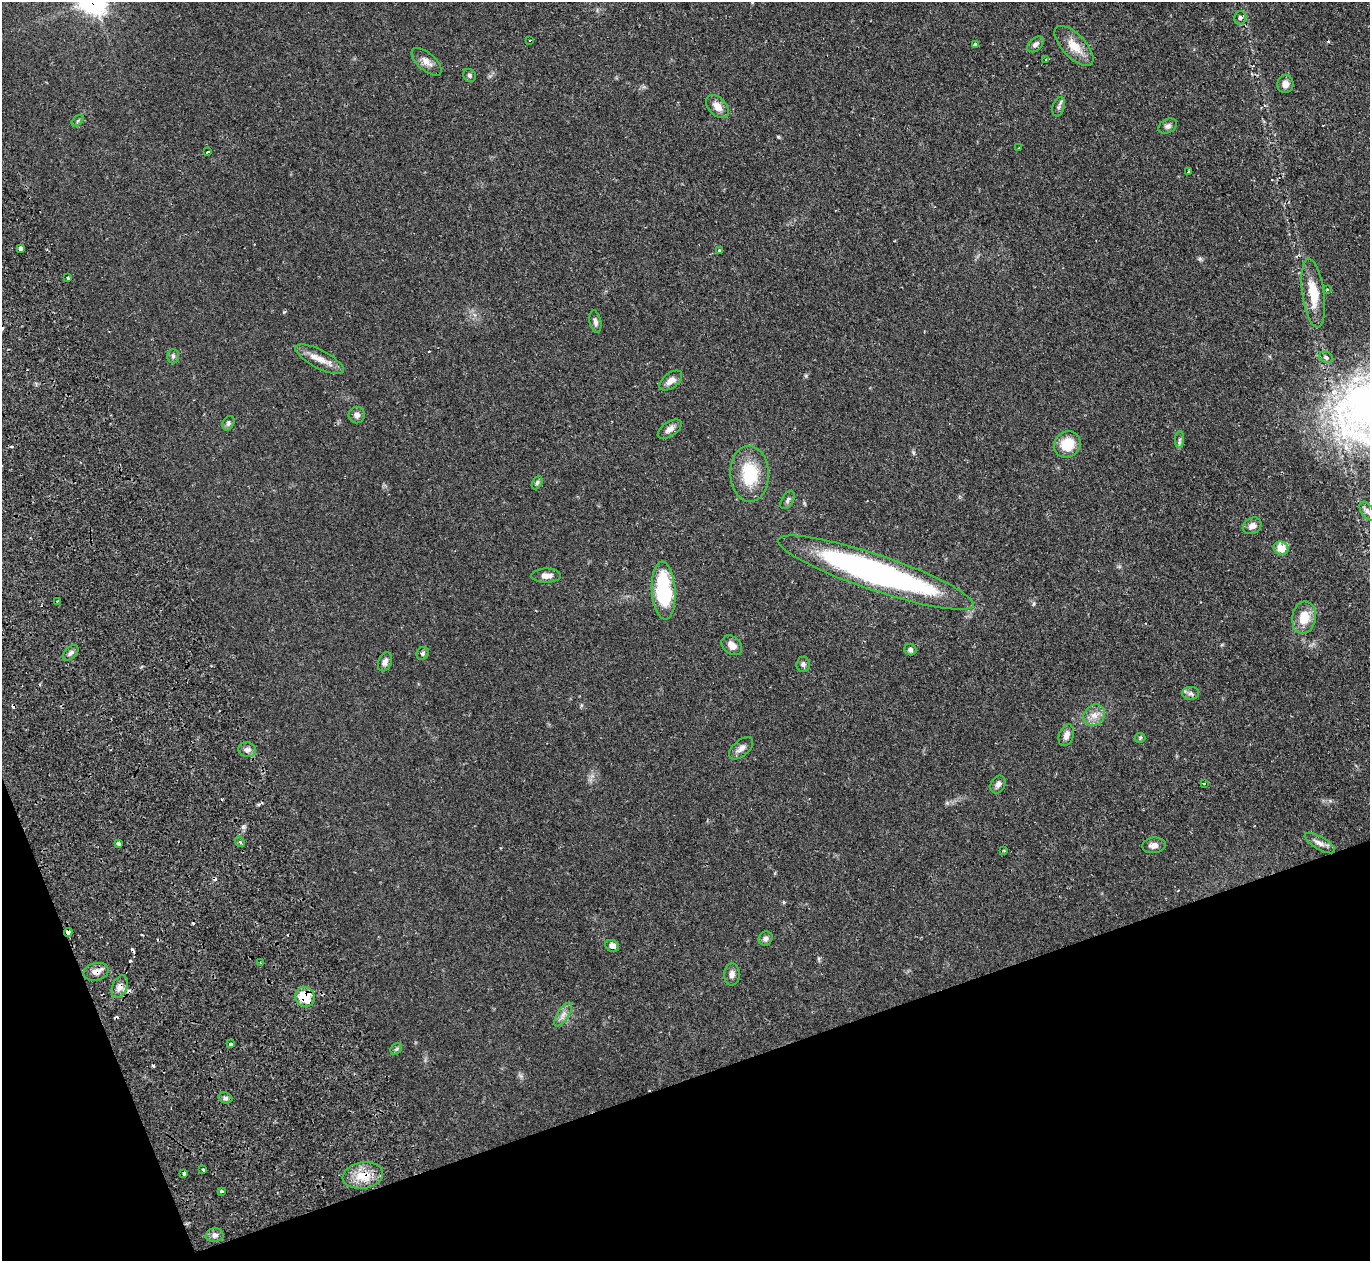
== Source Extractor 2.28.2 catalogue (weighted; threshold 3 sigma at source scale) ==
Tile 14 of 4 x 4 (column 2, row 4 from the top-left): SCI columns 1700-3067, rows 476-1734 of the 6128 x 6110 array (HDU 1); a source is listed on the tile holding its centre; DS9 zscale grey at full resolution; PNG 1372 x 1263 px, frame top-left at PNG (2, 2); each listed source drawn as its Kron ellipse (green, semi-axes under 4 px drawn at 4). Shown black and unused: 17% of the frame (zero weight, under 2 of 3 exposures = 11% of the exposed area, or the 3 px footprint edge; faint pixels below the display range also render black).
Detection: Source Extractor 2.28.2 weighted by HDU 2 'WHT'; one run over the whole footprint, this tile lists its part. Background 0.0542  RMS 0.0047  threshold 0.0211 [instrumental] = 3 sigma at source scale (4.5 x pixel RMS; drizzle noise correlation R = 1.50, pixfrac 1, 0.05/0.05 arcsec/px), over >= 5 px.
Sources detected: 90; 12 cosmic-ray / hot-pixel residue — neither listed nor drawn; the other 78 listed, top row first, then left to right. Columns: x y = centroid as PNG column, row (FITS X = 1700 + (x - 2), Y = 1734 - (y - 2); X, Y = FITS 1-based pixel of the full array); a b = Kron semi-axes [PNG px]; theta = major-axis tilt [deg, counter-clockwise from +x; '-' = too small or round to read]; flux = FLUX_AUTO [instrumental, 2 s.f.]
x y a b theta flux
1240 18 7 6 - 1.2
530 40 3 2 - 0.64
1035 44 9 6 43 1.6
975 45 4 3 - 2.1
1074 46 25 11 -46 7.6
1046 59 3 3 - 2.3
426 62 18 9 -41 3.3
470 75 7 6 - 1
1285 84 9 8 - 2.9
717 106 14 8 -47 4
1059 107 10 6 75 1.2
78 121 7 4 44 0.74
1168 126 10 7 28 1.5
1019 148 3 3 - 1.4
208 152 3 3 - 1.9
1188 172 3 2 - 0.72
20 248 4 3 - 1.4
719 251 3 3 - 0.89
68 278 3 3 - 0.98
1327 290 3 2 - 0.77
1313 293 35 11 -82 12
595 322 11 5 -79 1.6
173 356 7 6 - 0.98
1326 357 7 5 -27 1
320 359 27 9 -27 5.6
671 381 13 7 37 2.8
357 415 8 8 - 2
228 423 7 5 60 1.1
670 429 13 7 34 2.5
1180 439 8 4 89 1.1
1067 444 14 12 47 11
750 474 28 19 -88 19
537 482 7 4 64 0.84
788 500 10 5 59 1.1
1367 511 10 6 -56 1.5
1252 526 10 8 30 2.8
1281 548 7 6 - 7.4
876 573 103 18 -19 150
546 576 15 7 2 3.1
664 591 29 12 -86 36
58 601 3 3 - 1.2
1304 618 16 12 80 8.4
732 645 11 8 -41 3.4
910 650 6 5 - 1.1
71 653 9 5 43 1.5
423 653 7 6 - 0.89
385 662 10 6 68 2
803 664 7 6 - 1.2
1191 693 8 6 -1 1.3
1094 715 11 10 - 3.7
1066 735 11 7 70 2.5
1140 738 5 5 - 0.57
741 748 14 8 41 2.5
247 750 9 7 -16 1.9
1204 783 3 2 - 0.94
998 784 9 7 66 1.7
240 842 5 4 - 1.1
118 843 3 3 - 2.1
1320 843 17 6 -31 2.6
1154 845 12 7 6 2.4
1004 850 2 2 - 0.48
68 932 4 3 - 4.4
766 938 7 6 - 1.4
612 946 7 5 -26 2.1
260 962 3 2 - 0.47
96 972 13 8 14 3.2
732 974 11 8 86 2.2
120 987 12 7 68 2.8
305 997 10 9 - 12
563 1015 13 6 58 2.4
230 1044 3 3 - 2.8
396 1049 6 5 - 0.87
225 1098 7 5 -21 1
203 1169 4 3 - 1.3
184 1173 3 3 - 1.7
363 1175 20 13 9 9.3
221 1191 4 3 - 0.87
215 1235 9 7 7 1.7
Overlapping masked pixels (flux is a lower limit): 5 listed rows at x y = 68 932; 96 972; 120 987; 305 997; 363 1175